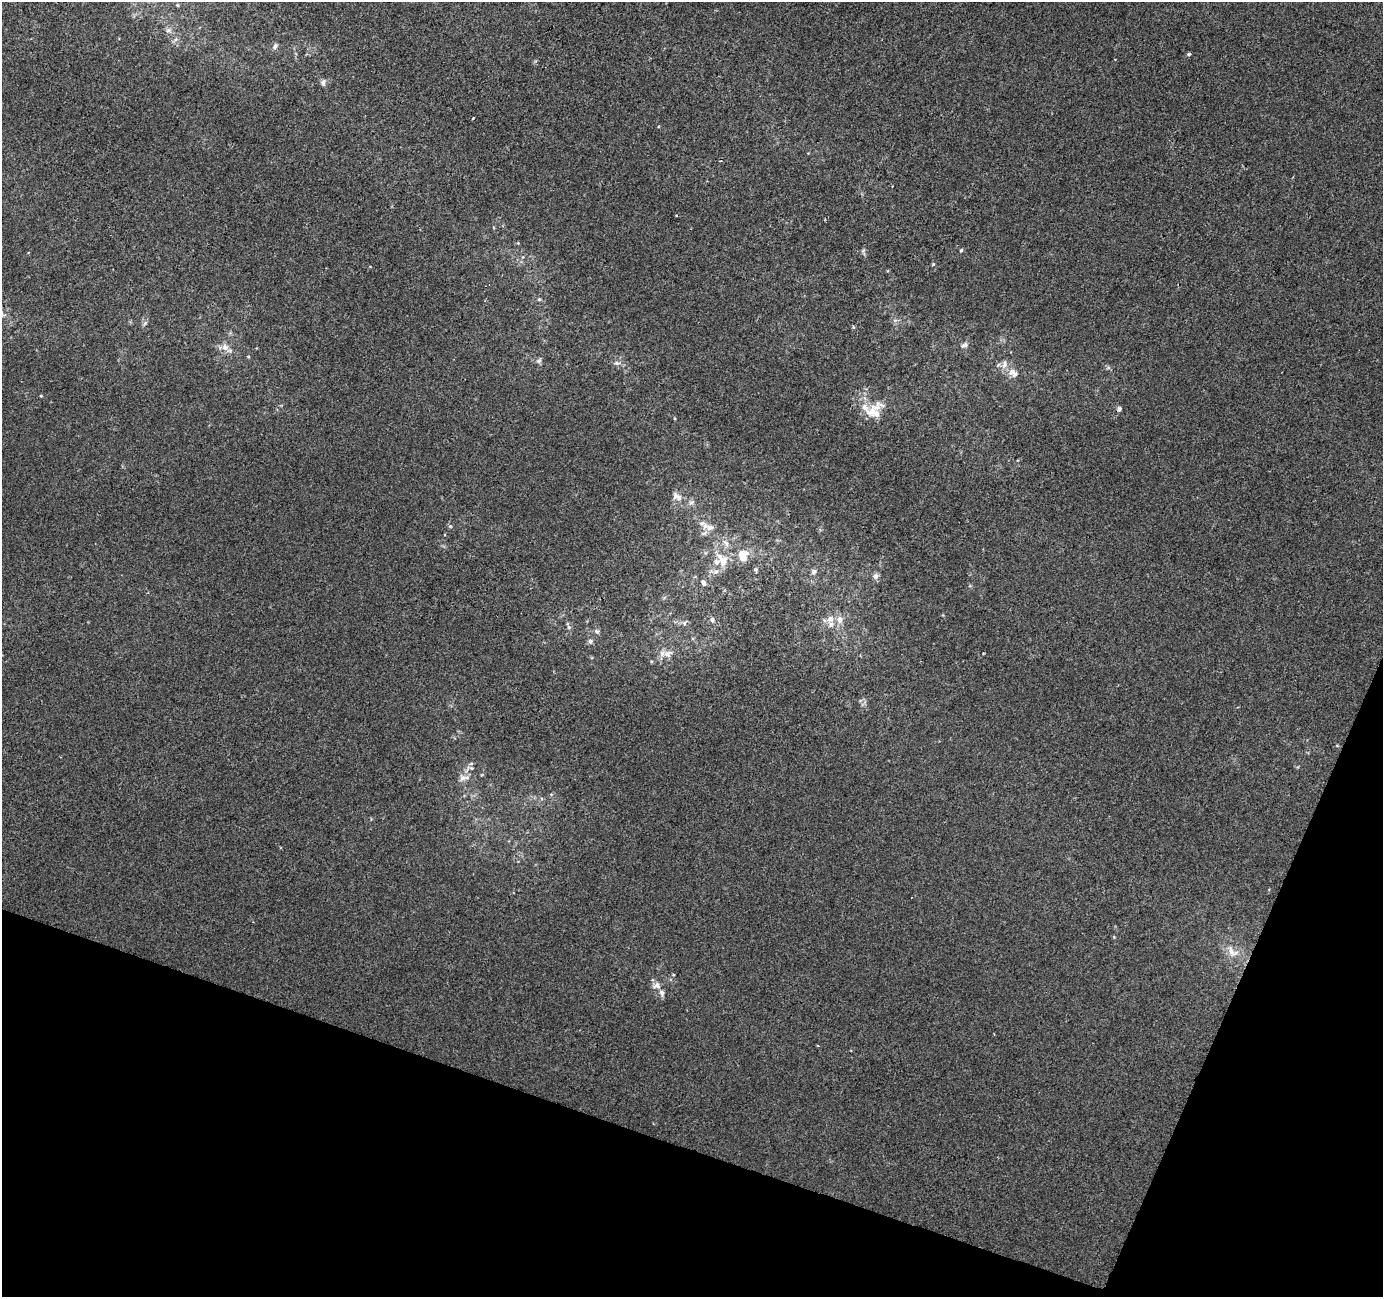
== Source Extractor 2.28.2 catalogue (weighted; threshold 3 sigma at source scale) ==
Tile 15 of 4 x 4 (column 3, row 4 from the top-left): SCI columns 2767-4147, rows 275-1569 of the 5527 x 5664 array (HDU 1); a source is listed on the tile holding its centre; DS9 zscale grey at full resolution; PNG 1385 x 1299 px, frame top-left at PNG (2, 2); no overlay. Shown black and unused: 17% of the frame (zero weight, under 2 of 3 exposures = <1% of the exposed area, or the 3 px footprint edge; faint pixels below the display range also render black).
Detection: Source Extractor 2.28.2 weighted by HDU 2 'WHT'; one run over the whole footprint, this tile lists its part. Background -3.70e-04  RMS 0.0045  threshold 0.0202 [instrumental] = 3 sigma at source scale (4.5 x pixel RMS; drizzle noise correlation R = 1.50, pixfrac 1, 0.0396/0.0396 arcsec/px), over >= 5 px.
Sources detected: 59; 10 inside a brighter listed object's ellipse — not listed separately; the other 49 listed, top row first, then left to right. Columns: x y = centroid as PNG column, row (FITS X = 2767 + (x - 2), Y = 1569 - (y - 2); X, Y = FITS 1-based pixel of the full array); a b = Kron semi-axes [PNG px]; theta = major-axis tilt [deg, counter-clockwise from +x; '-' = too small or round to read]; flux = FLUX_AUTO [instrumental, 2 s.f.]
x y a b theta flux
168 30 8 6 1 1.4
176 39 6 4 70 0.87
275 46 8 6 54 1.5
1188 54 4 4 - 0.82
323 82 9 7 79 1.5
473 118 3 2 - 1.5
676 215 3 2 - 0.5
518 243 4 4 - 0.37
961 250 5 4 - 0.53
863 252 10 4 -79 0.9
933 264 5 4 - 0.46
539 299 5 5 - 0.66
145 323 7 4 45 0.89
853 327 5 3 - 0.46
964 345 11 6 32 1.5
225 347 11 9 -29 3.1
248 356 5 3 - 0.37
539 361 8 6 37 1.2
617 363 8 5 -1 1.3
1004 364 11 7 74 2.5
1012 372 11 8 39 2.7
41 396 4 4 - 0.4
874 407 32 12 18 7.9
1119 409 7 5 88 0.95
675 496 12 8 -79 2.4
691 502 10 5 35 1.4
450 526 5 4 - 0.61
710 527 11 9 -11 3.3
726 543 12 6 -54 2.5
743 556 15 12 -83 6.6
722 560 22 13 -59 7.9
756 570 6 4 -65 0.74
814 571 6 5 - 1.6
875 576 7 7 - 1.9
703 583 9 6 -52 1.4
830 619 10 9 - 3.1
840 619 11 8 85 3
712 620 8 6 -72 1.3
684 623 6 6 - 1.1
569 627 6 5 - 0.83
597 631 8 6 -20 1.2
590 641 7 6 - 1.2
983 653 3 2 - 0.39
668 654 15 10 7 3.7
1337 746 5 3 - 0.41
471 768 7 5 -22 1.2
463 778 12 11 - 3.3
1231 951 17 8 -69 4.3
657 985 11 9 7 2.6